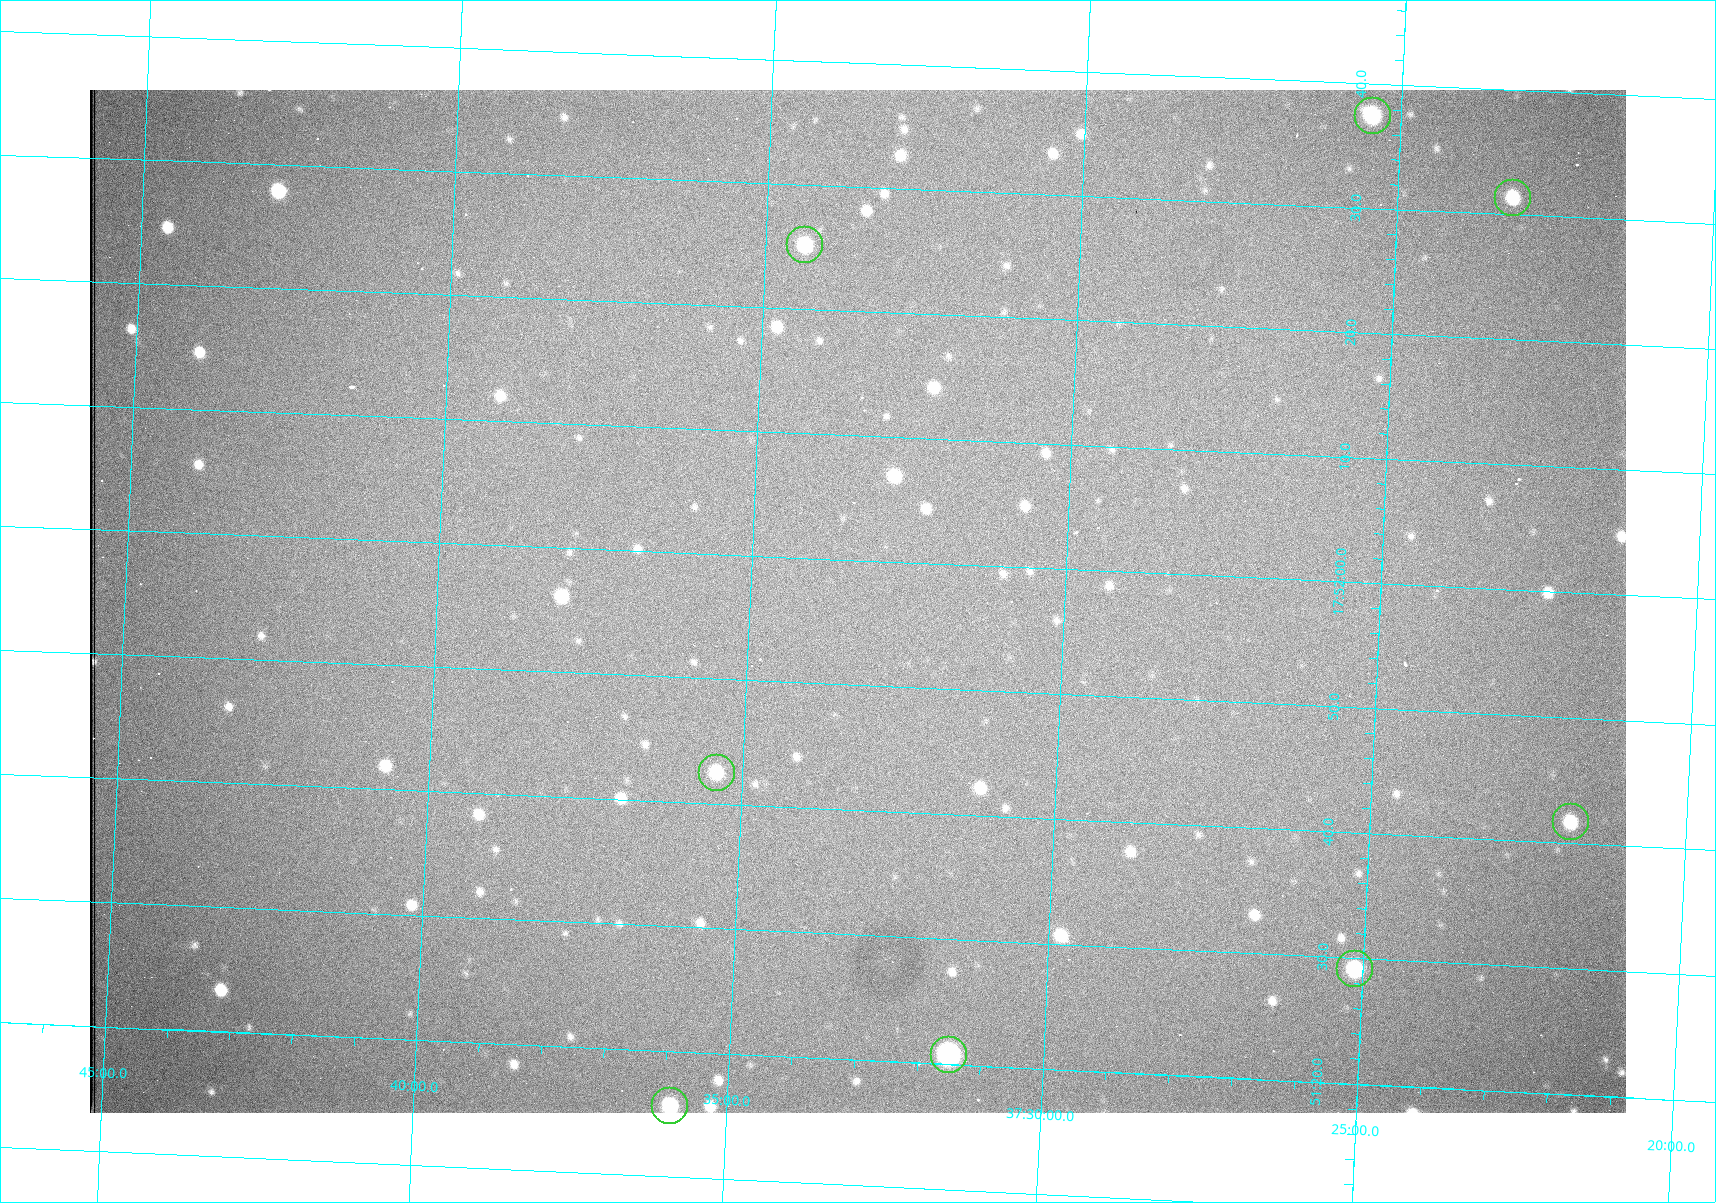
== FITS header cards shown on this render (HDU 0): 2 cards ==
NAXIS1  =                 1536 /fastest changing axis
NAXIS2  =                 1023 /next to fastest changing axis

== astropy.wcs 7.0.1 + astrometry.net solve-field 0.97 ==
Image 1536 x 1023 px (HDU 0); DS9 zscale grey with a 90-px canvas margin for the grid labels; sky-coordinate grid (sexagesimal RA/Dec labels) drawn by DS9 from the SOLVED WCS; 8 Tycho-2 reference stars matched to detected sources circled (green)
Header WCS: RA---TAN/DEC--TAN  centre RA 17:51:57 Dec +37:33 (267.99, +37.55 deg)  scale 0.958 arcsec/px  FOV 24.5' x 16.3'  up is +87 deg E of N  parity flipped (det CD > 0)
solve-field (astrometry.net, Tycho-2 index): VERIFIED the header's WCS against the Tycho-2 star catalogue (8 matches, 0 conflicts) and refined it, rather than solving blind
Solved WCS: RA---TAN-SIP/DEC--TAN-SIP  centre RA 17:51:57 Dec +37:33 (267.99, +37.55 deg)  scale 0.956 arcsec/px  FOV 24.5' x 16.3'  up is +87 deg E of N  parity flipped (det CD > 0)
The solver's refit moves the header's centre by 1.2 arcsec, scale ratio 0.998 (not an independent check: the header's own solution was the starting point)
Tycho-2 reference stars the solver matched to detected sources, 8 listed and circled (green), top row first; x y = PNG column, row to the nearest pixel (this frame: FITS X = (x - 90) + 1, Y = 1023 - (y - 90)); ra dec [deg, ICRS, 3 dp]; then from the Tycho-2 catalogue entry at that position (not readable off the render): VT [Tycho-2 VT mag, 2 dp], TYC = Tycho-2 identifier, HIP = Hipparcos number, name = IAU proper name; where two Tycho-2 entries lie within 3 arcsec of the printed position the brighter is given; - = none
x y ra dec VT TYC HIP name
1373 116 268.156 +37.424 11.25 2620-712-1 - -
1513 198 268.131 +37.386 12.62 2620-526-1 - -
805 245 268.105 +37.573 11.82 3089-995-1 - -
717 773 267.927 +37.590 11.84 3089-1137-1 - -
1571 822 267.924 +37.364 11.94 2620-391-1 - -
1355 969 267.871 +37.419 11.35 2620-812-1 - -
949 1055 267.836 +37.525 9.96 3089-889-1 - -
670 1106 267.815 +37.598 11.54 3089-1081-1 - -